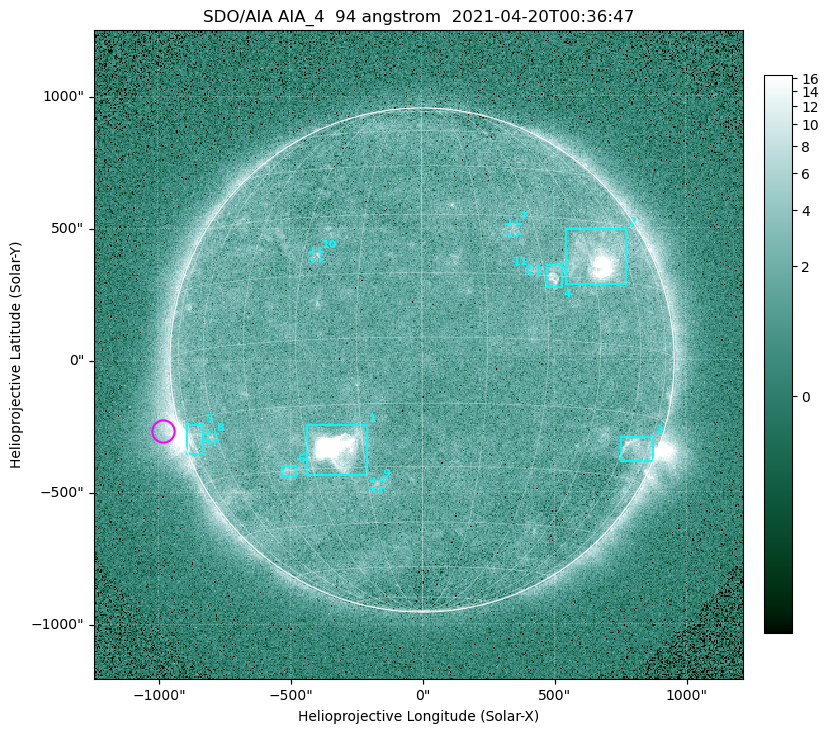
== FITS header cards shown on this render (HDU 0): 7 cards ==
TELESCOP= 'SDO/AIA '
INSTRUME= 'AIA_4   '
WAVELNTH=                   94
WAVEUNIT= 'angstrom'
DATE-OBS= '2021-04-20T00:36:47.13'
CTYPE1  = 'HPLN-TAN'
CTYPE2  = 'HPLT-TAN'

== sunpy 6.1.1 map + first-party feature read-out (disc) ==
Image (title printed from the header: SDO/AIA AIA_4  94 angstrom  2021-04-20T00:36:47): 512 x 512 px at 4.8 arcsec/px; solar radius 955 arcsec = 199 px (full disc in frame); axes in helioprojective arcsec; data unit not stated in the header (colour bar unlabelled)
Orientation: roll -0.137 deg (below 1 deg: not rotated)
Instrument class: DISC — disc imager (sunpy class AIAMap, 94 A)
Bright regions (active regions / flare kernels): reference = the median radial profile (limb darkening/brightening removed); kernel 5 px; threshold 5 sigma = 2.41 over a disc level ~1.71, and >= 1.15x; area >= 9 px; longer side >= 5 px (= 24 arcsec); searched inside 0.97 R_sun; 11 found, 11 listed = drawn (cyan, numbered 1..; 5 of them under ~33 arcsec drawn as corner ticks so the feature stays visible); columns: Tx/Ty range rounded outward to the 10 arcsec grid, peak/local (2 s.f.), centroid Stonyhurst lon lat
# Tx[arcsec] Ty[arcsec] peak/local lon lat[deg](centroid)
1 -440..-210 -440..-240 344 -22 -25
2 540..780 280..500 31 +48 +20
3 750..880 -390..-290 4.6 +67 -22
4 470..530 270..360 5.6 +33 +15
5 -900..-830 -360..-240 7.4 -73 -19
6 -540..-480 -440..-400 3.1 -38 -30
7 330..370 470..520 2.8 +24 +26
8 -810..-780 -300..-280 2.9 -63 -20
9 -180..-160 -490..-450 2.9 -13 -34
10 -410..-380 380..410 3.1 -26 +20
11 410..440 330..350 2.7 +28 +16
Off-limb structures (1.02-1.3 R_sun): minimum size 50 px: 7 found; the strongest spans PA ~85..115 deg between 1.02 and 1.21 R_sun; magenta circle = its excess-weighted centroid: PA ~105 deg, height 1.06 R_sun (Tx ~-980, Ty ~-270 arcsec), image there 4.7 x the reference